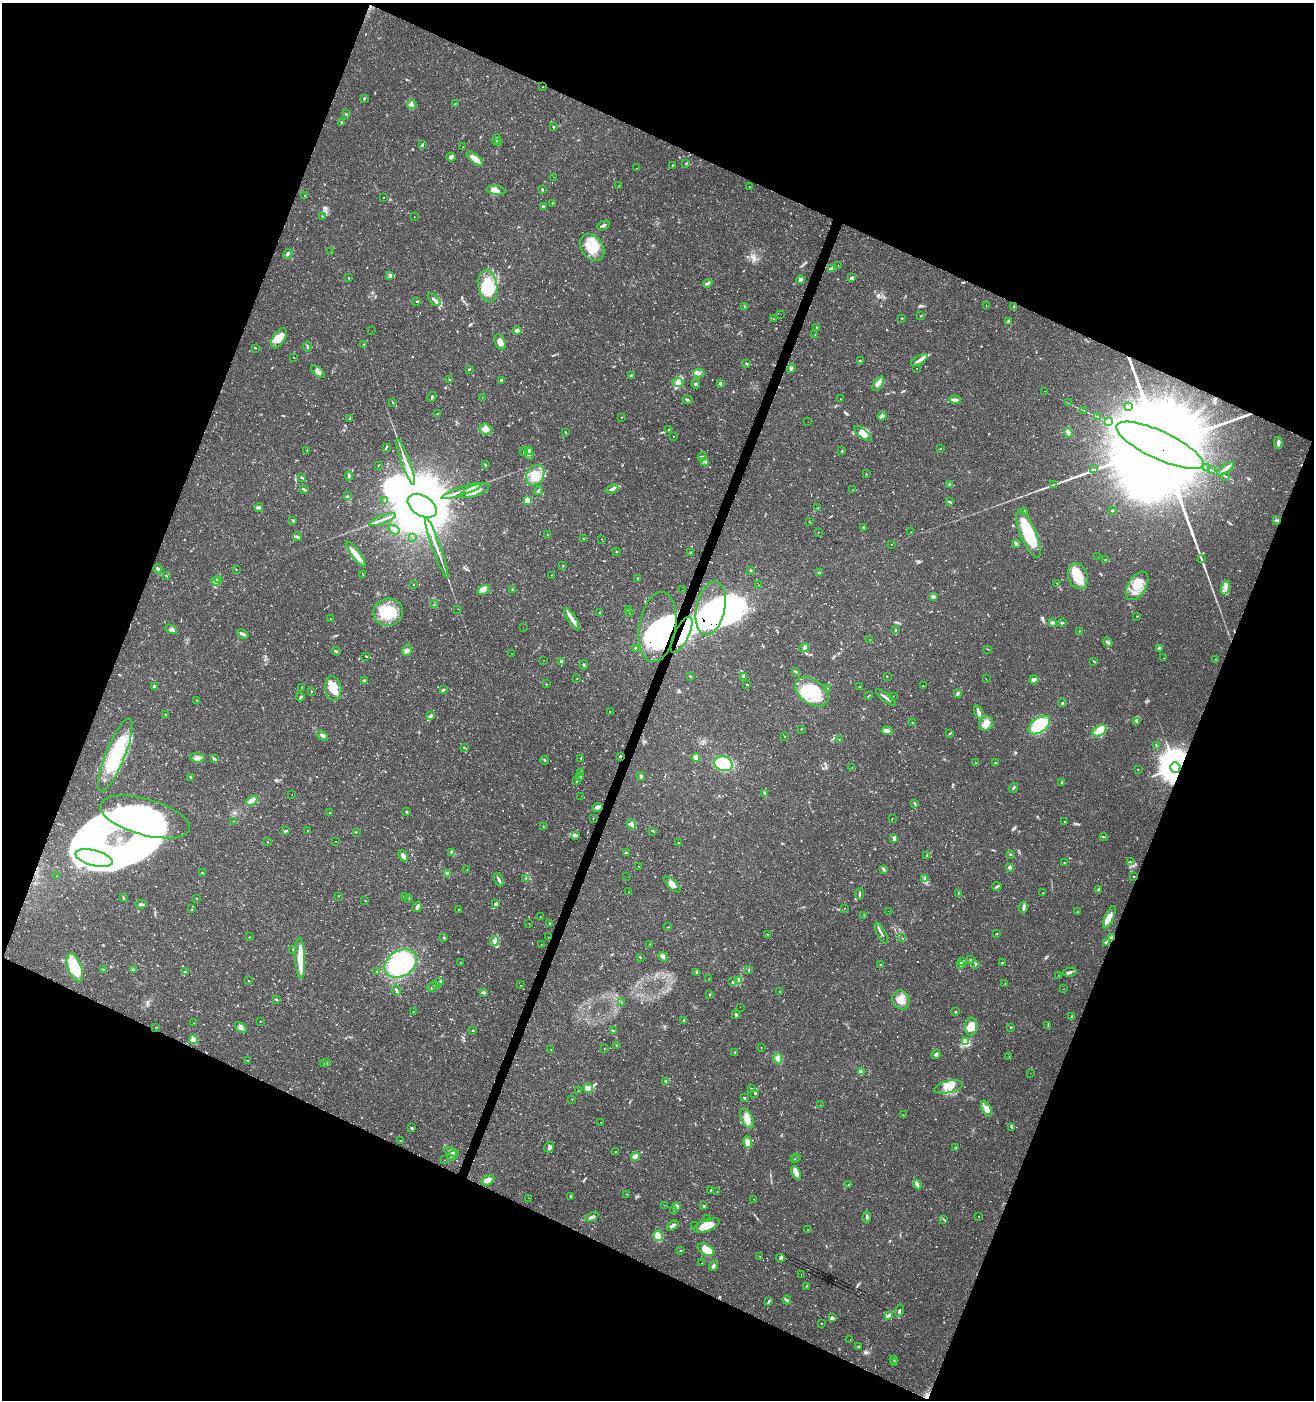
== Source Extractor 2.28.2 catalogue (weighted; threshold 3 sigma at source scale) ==
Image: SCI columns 281-5525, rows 6-5597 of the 5735 x 5611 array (HDU 1 of 3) = the unmasked area's bounding box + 8 px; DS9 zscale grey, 4 x 4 block average (1 PNG px = mean of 4 x 4 image px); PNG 1316 x 1402 px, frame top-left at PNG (2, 3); each listed source drawn as its Kron ellipse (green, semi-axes under 4 px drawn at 4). Shown black and unused: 43% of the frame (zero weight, under 2 of 3 exposures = <1% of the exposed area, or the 3 px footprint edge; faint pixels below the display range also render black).
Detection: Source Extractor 2.28.2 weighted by HDU 2 'WHT'. Background 0.0352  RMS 0.0032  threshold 0.0142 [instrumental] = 3 sigma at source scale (4.5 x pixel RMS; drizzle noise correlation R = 1.50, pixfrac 1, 0.0396/0.0396 arcsec/px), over >= 5 px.
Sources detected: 882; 3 too faint to see at this stretch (4 x 4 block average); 35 inside a brighter object's white glare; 13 cosmic-ray / hot-pixel residue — neither listed nor drawn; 13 coinciding with a brighter row at this scale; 49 inside a brighter listed object's ellipse — not listed separately; of the other 769, all 500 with FLUX_AUTO >= 0.618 (the completeness limit of this list) listed and drawn (269 fainter detections not listed), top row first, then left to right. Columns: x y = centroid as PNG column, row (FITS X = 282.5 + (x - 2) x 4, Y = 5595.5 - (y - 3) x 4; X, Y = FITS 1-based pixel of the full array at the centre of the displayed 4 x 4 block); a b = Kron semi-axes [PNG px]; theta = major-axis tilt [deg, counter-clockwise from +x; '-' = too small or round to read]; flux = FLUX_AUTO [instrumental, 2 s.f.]
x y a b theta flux
543 87 2 2 - 1.6
364 99 3 2 - 1.5
455 104 2 2 - 1.4
412 105 4 3 - 3.9
347 114 2 2 - 0.78
342 122 4 2 - 1.9
553 127 4 2 - 1.3
496 139 5 2 - 2.6
498 142 2 2 - 1.1
422 145 3 2 - 1.8
462 147 2 2 - 0.69
451 157 5 4 - 4.6
475 159 10 4 -38 20
686 163 2 2 - 1.6
673 165 3 2 - 1.4
637 168 2 2 - 2.4
553 177 2 2 - 0.68
619 186 2 2 - 0.65
749 187 2 2 - 0.63
496 190 9 4 -7 9.4
542 190 3 2 - 1.9
305 196 3 2 - 1.2
383 198 2 2 - 1.1
553 203 2 2 - 0.88
543 206 3 2 - 2.3
322 216 2 2 - 0.74
414 216 2 2 - 1.1
603 226 7 2 26 3.7
592 247 15 10 -55 46
331 252 2 2 - 0.65
288 254 5 2 - 3.2
838 265 2 2 - 0.78
832 269 2 2 - 1.2
390 275 3 3 - 2.7
349 278 3 2 - 0.69
852 278 3 2 - 4.6
801 279 4 4 - 4.5
708 283 4 3 - 4.3
488 286 16 9 -82 62
434 300 8 2 -47 5
417 302 2 2 - 0.76
986 306 2 2 - 0.69
744 307 2 2 - 1
1014 307 4 3 - 2.6
781 314 2 2 - 2
921 316 2 2 - 0.85
902 318 2 2 - 0.67
774 319 2 2 - 0.77
1008 321 4 3 - 2.7
816 328 2 2 - 1.3
517 330 4 4 - 5.1
372 331 2 2 - 0.68
815 334 2 2 - 0.87
279 338 11 6 59 23
500 342 8 5 -68 14
364 345 3 2 - 2.1
307 347 5 2 - 2.3
255 348 2 2 - 0.78
294 357 2 2 - 2.1
919 360 9 2 31 7.8
860 361 4 2 - 2.1
746 363 3 2 - 2.8
917 368 2 2 - 1.9
469 369 2 2 - 0.76
791 369 5 3 - 2.8
318 372 8 4 -39 8.5
699 373 5 2 - 4.7
631 375 3 2 - 2.3
449 379 2 2 - 1.3
501 380 3 2 - 2.1
678 383 5 3 - 6.1
720 383 2 2 - 5
696 384 4 2 - 2.6
878 384 8 3 55 12
1045 391 2 2 - 1.4
432 397 5 2 - 2
482 397 2 2 - 0.92
840 399 2 2 - 1.4
687 400 5 2 - 2.6
955 400 6 2 -2 6.5
393 403 2 2 - 0.8
1068 403 2 2 - 2.7
1128 407 4 2 - 2.8
1083 410 2 2 - 130
438 414 4 2 - 1.8
882 416 4 4 - 8.2
621 417 2 2 - 0.69
1098 417 2 2 - 730
350 418 4 2 - 2
808 422 2 2 - 0.75
1108 422 2 2 - 800
485 429 6 5 - 15
668 429 3 2 - 1.4
565 432 2 2 - 0.74
1068 433 4 3 - 4.8
863 434 11 4 -40 12
673 437 2 2 - 1.2
1278 443 6 3 89 5.2
1160 445 47 14 -25 120000
386 448 3 2 - 1.7
941 448 2 2 - 0.8
306 450 2 2 - 0.99
528 450 3 3 - 4.3
842 451 2 2 - 1.1
524 452 3 2 - 1.2
529 454 6 2 -84 3.7
702 457 4 2 - 3.1
704 461 2 2 - 0.84
406 462 24 2 -70 17
378 465 2 2 - 0.75
485 465 3 2 - 1.7
1206 467 2 2 - 0.81
1093 469 2 2 - 0.65
1226 469 10 3 35 8.1
1212 470 2 2 - 2.2
866 474 2 2 - 0.81
535 475 11 8 59 25
349 476 4 2 - 4.1
301 477 4 2 - 2.3
1226 477 2 2 - 0.84
950 485 3 3 - 4
1053 485 2 2 - 0.82
304 489 4 2 - 2.5
612 489 6 3 25 5.8
853 490 3 2 - 1.1
461 491 21 2 19 14
475 491 15 5 21 27
538 491 4 2 - 2.7
347 496 3 2 - 1.5
528 500 2 2 - 29
385 501 2 2 - 1.8
949 502 4 2 - 1.9
422 506 16 10 -32 25000
259 507 4 2 - 3.1
817 508 2 2 - 0.79
1112 510 3 2 - 1.3
1024 512 3 2 - 1.7
293 520 3 2 - 1.4
382 520 14 2 21 9.4
1277 520 3 2 - 2.5
809 522 2 2 - 0.9
863 527 3 2 - 2.2
394 530 6 3 -34 5.2
819 532 2 2 - 2.4
911 532 2 2 - 0.66
547 534 2 2 - 0.66
1029 534 25 7 -67 110
297 537 4 2 - 3
413 538 2 2 - 0.89
584 539 2 2 - 0.91
601 539 2 2 - 0.84
1016 543 2 2 - 1.8
892 544 2 2 - 1.1
437 548 32 2 -70 18
616 551 3 2 - 1.3
690 553 2 2 - 1.5
356 554 15 3 -53 22
1097 557 2 2 - 1.3
1201 559 4 2 - 2.5
1105 560 4 2 - 1.3
563 566 3 2 - 1
158 569 4 3 - 2.7
236 569 3 2 - 0.79
751 570 3 2 - 1.4
819 573 2 2 - 2
363 574 3 2 - 1
166 575 2 2 - 1.2
551 575 2 2 - 0.65
1078 576 13 9 -74 43
637 578 2 2 - 1.3
218 580 4 2 - 3.7
216 582 4 2 - 3.2
1057 583 2 2 - 1.1
414 585 2 2 - 1
759 585 2 2 - 1.7
1137 586 16 9 58 34
1225 587 7 3 73 6.9
512 589 3 2 - 2
484 590 7 4 29 8.1
682 590 2 2 - 0.95
933 596 2 2 - 0.89
434 605 2 2 - 1
711 608 27 14 78 810
457 609 2 2 - 0.72
628 610 2 2 - 0.89
388 612 15 13 14 57
599 612 2 2 - 1.7
630 613 2 2 - 0.79
1137 616 2 2 - 1.1
331 619 2 2 - 1.1
572 619 13 3 -58 11
1063 622 4 2 - 1.8
1052 623 2 2 - 8.1
523 627 2 2 - 1.4
657 627 35 18 81 790
171 629 6 3 -28 5.5
895 630 3 2 - 1.4
1079 631 2 2 - 0.74
243 634 6 2 -25 7.4
681 635 20 7 64 210
870 639 2 2 - 1.8
1108 642 5 2 - 5
636 648 3 2 - 2.7
804 648 5 3 - 3.9
1159 648 4 3 - 3.7
988 649 2 2 - 0.66
407 650 6 4 79 6
336 651 5 2 - 3.1
511 653 2 2 - 4.2
366 656 3 2 - 1.1
1163 658 2 2 - 0.72
1215 659 2 2 - 0.75
544 660 2 2 - 0.77
561 661 4 3 - 3.4
1094 661 3 2 - 1.4
584 665 4 2 - 2.1
796 672 3 2 - 2
690 676 3 2 - 1.4
744 676 2 2 - 17
887 676 2 2 - 0.78
577 678 2 2 - 0.72
986 679 2 2 - 1.1
1034 680 5 2 - 9.8
364 681 3 2 - 3.8
546 684 2 2 - 0.78
747 684 2 2 - 2
154 686 4 3 - 3.4
923 686 2 2 - 1.2
302 687 3 2 - 1.6
860 687 3 2 - 2.1
333 688 12 8 -80 28
827 689 2 2 - 0.85
443 690 3 2 - 3.5
311 691 2 2 - 0.76
812 692 19 12 -36 87
957 694 3 3 - 4.2
869 695 2 2 - 0.73
893 696 2 2 - 0.67
301 697 4 3 - 4
886 697 12 2 -37 7.8
197 700 2 2 - 0.87
1062 703 4 2 - 2.4
610 711 2 2 - 0.98
979 712 7 3 -71 8.4
165 714 2 2 - 1.1
431 716 2 2 - 0.94
1136 721 2 2 - 1.2
912 722 2 2 - 0.73
986 723 7 6 - 16
1039 725 12 7 37 120
801 729 2 2 - 1.1
887 731 5 3 - 9.3
1100 731 8 4 28 58
950 733 3 2 - 1.5
322 736 6 2 -34 5.3
785 737 2 2 - 0.76
839 739 2 2 - 0.73
1156 745 3 2 - 1.7
464 748 2 2 - 0.7
115 755 39 9 68 110
620 756 2 2 - 2.6
197 758 7 4 -5 8.7
214 758 3 2 - 2.2
581 758 2 2 - 0.98
696 758 4 3 - 21
545 760 4 2 - 2.1
975 763 2 2 - 1.1
995 763 2 2 - 2.2
724 764 9 7 -19 84
1175 767 5 5 - 4100
852 768 2 2 - 0.97
1138 769 2 2 - 0.77
580 772 2 2 - 1.5
641 776 4 2 - 2.9
191 777 3 2 - 2
580 777 3 2 - 2.1
577 780 2 2 - 1.4
1062 783 3 2 - 2.7
1013 788 5 2 - 2.6
765 793 3 2 - 3.5
292 794 2 2 - 0.84
581 796 2 2 - 2
252 801 6 4 41 15
915 803 4 2 - 2.1
598 807 5 3 - 6.5
329 812 2 2 - 0.66
406 812 4 2 - 1.4
145 817 46 18 -16 290
593 818 2 2 - 0.73
892 818 2 2 - 0.72
234 821 2 2 - 0.81
1065 822 2 2 - 0.97
631 825 5 3 - 5.8
543 827 2 2 - 0.7
307 830 2 2 - 1.2
285 831 3 2 - 1.6
653 831 3 2 - 2.2
356 832 2 2 - 1.2
575 835 4 2 - 3.2
1104 837 4 2 - 1.9
894 839 4 2 - 6
336 841 2 2 - 0.85
267 842 2 2 - 0.9
679 843 2 2 - 1
451 853 2 2 - 0.67
626 853 3 2 - 4.5
1010 854 2 2 - 1.9
927 855 3 2 - 1.7
403 856 6 3 -67 7.6
94 858 19 7 -15 47
1130 862 3 2 - 1.2
1064 863 2 2 - 0.75
639 866 2 2 - 0.69
1009 867 3 3 - 4.7
467 869 2 2 - 0.66
883 869 4 2 - 3.6
202 872 2 2 - 1
448 874 4 3 - 9.4
57 876 2 2 - 1.4
627 877 2 2 - 1.2
1134 877 2 2 - 1.1
526 878 3 2 - 1.3
924 878 2 2 - 1.6
499 880 7 2 -64 5.7
672 884 10 4 -43 10
997 886 4 2 - 2.5
1098 890 3 2 - 2.2
629 892 2 2 - 0.74
958 893 2 2 - 0.96
1043 893 3 2 - 1.1
859 894 5 2 - 2.3
338 896 2 2 - 1.2
404 897 3 2 - 1.8
123 898 3 2 - 1.4
409 898 2 2 - 0.72
197 899 2 2 - 0.93
365 901 2 2 - 0.91
141 904 5 3 - 3.6
496 904 3 3 - 3.8
417 907 5 2 - 6.5
1023 907 5 3 - 4.4
844 908 2 2 - 1.6
192 909 2 2 - 0.74
458 910 2 2 - 0.8
888 911 2 2 - 0.77
1077 912 4 2 - 1.1
864 915 3 2 - 1.1
540 917 2 2 - 0.64
1109 917 12 4 66 14
550 923 2 2 - 1
529 924 2 2 - 1.5
667 927 2 2 - 0.69
881 933 11 2 -62 5.1
768 934 2 2 - 0.78
997 934 2 2 - 1.4
249 937 2 2 - 0.82
443 937 3 2 - 1.1
549 937 2 2 - 0.68
902 938 2 2 - 0.76
1111 938 3 2 - 9.9
494 941 5 3 - 4.7
1106 942 3 2 - 1.8
541 944 2 2 - 0.98
649 944 2 2 - 1
293 949 3 2 - 1.1
640 957 2 2 - 1.4
663 957 5 3 - 5
300 958 20 5 -88 39
970 960 2 2 - 1.3
962 961 2 2 - 1.7
460 963 2 2 - 0.65
1002 963 2 2 - 3
401 964 17 12 31 220
975 964 2 2 - 0.87
880 965 2 2 - 1.2
960 965 3 2 - 2.5
75 968 15 6 -70 66
103 969 4 2 - 1.8
133 970 3 2 - 2.9
749 970 3 2 - 1.4
377 971 2 2 - 1.2
185 972 3 2 - 2.2
697 972 2 2 - 4.1
1070 972 7 2 11 4.2
1059 976 2 2 - 0.82
709 979 3 2 - 1.4
739 980 4 3 - 3.7
248 981 2 2 - 0.72
439 981 2 2 - 1.4
733 981 2 2 - 0.69
1005 984 2 2 - 0.79
437 985 3 2 - 1.4
520 985 2 2 - 0.63
432 987 5 3 - 3.7
1064 989 2 2 - 0.82
396 990 5 2 - 4.1
484 992 2 2 - 7.9
779 992 2 2 - 0.93
709 995 2 2 - 1.5
276 999 3 2 - 1.3
901 1000 10 8 -60 22
621 1002 2 2 - 0.62
740 1007 2 2 - 0.87
413 1012 2 2 - 0.75
955 1012 2 2 - 1.4
736 1015 4 3 - 3.6
1072 1017 2 2 - 3.6
684 1020 3 2 - 2.2
260 1021 2 2 - 1
193 1023 2 2 - 0.64
1048 1026 3 2 - 1.5
156 1027 2 2 - 0.87
241 1027 6 4 -48 8.7
971 1027 9 6 86 28
1011 1027 2 2 - 1.6
472 1030 2 2 - 0.8
613 1031 3 2 - 2.2
193 1039 4 3 - 5
966 1042 4 3 - 31
617 1045 3 2 - 1.6
761 1047 2 2 - 1.2
551 1049 2 2 - 0.75
604 1049 2 2 - 0.66
734 1052 2 2 - 0.79
936 1055 4 3 - 6.3
1009 1057 2 2 - 1.2
778 1058 5 3 - 13
248 1061 2 2 - 0.87
326 1062 2 2 - 2.5
323 1063 2 2 - 0.72
861 1072 2 2 - 1.4
1030 1073 2 2 - 0.62
666 1081 3 2 - 2.9
949 1087 15 6 13 23
588 1088 5 4 - 6.4
751 1088 2 2 - 1
578 1091 2 2 - 1.3
755 1093 2 2 - 2.4
744 1098 3 2 - 1.7
572 1099 2 2 - 0.86
820 1105 2 2 - 0.86
986 1109 8 4 -66 10
903 1115 2 2 - 0.79
747 1118 10 5 -64 14
601 1122 2 2 - 0.77
411 1128 3 2 - 2.3
1012 1128 2 2 - 0.99
401 1140 2 2 - 0.63
748 1142 6 3 -73 11
549 1147 5 4 - 4.7
956 1147 2 2 - 3.3
452 1152 8 3 -21 8.2
616 1152 2 2 - 0.96
452 1156 6 2 51 3.4
635 1156 5 4 - 7.6
797 1157 2 2 - 0.81
795 1159 2 2 - 0.78
444 1160 2 2 - 0.83
796 1173 7 2 -64 15
488 1180 7 5 27 8.5
848 1184 2 2 - 0.87
918 1185 5 3 - 4.5
711 1190 3 2 - 0.72
717 1192 2 2 - 1
626 1194 2 2 - 0.65
571 1196 3 2 - 1.4
529 1198 2 2 - 1.1
754 1199 2 2 - 0.95
664 1205 2 2 - 1.5
704 1206 3 2 - 2
676 1207 2 2 - 34
673 1211 2 2 - 1.2
979 1216 2 2 - 1.2
592 1217 7 3 26 5.1
867 1217 5 2 - 4
707 1219 2 2 - 0.78
944 1219 3 2 - 1.7
695 1225 2 2 - 0.88
707 1225 14 6 21 28
673 1226 6 3 36 4.6
807 1229 2 2 - 2.3
658 1236 5 4 - 24
681 1250 3 2 - 0.86
706 1250 9 5 -28 27
760 1256 2 2 - 1.5
780 1258 4 2 - 2.7
702 1263 2 2 - 0.8
714 1266 5 3 - 4
801 1274 2 2 - 1.4
806 1286 3 2 - 0.99
787 1300 4 3 - 3.4
768 1302 3 2 - 1.8
899 1311 6 2 72 3.8
888 1315 3 2 - 2.4
832 1318 4 3 - 3.4
821 1323 2 2 - 1.2
850 1339 2 2 - 1.3
859 1346 3 2 - 1.6
894 1360 2 2 - 1.1
895 1362 2 2 - 0.84
Overlapping masked pixels (flux is a lower limit): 7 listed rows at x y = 1160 445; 711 608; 657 627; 681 635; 620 756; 1175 767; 1111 938
Diffuse or blended objects may show on this block-average render without a row.